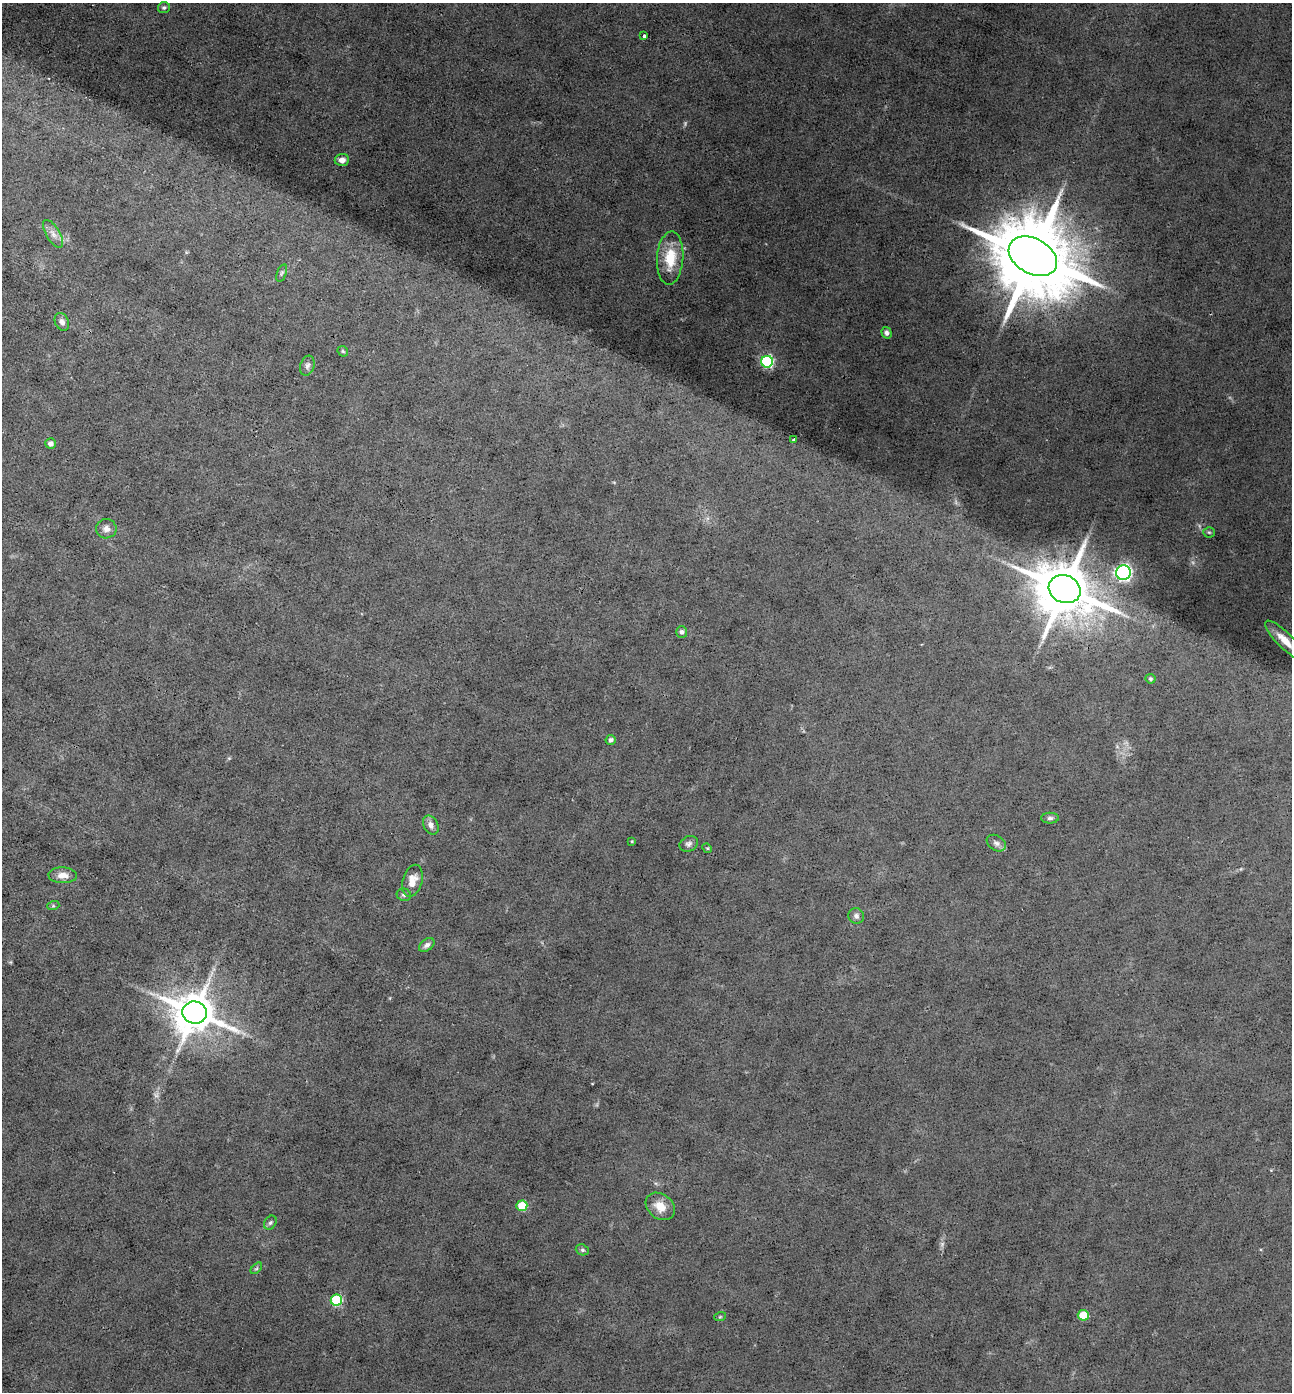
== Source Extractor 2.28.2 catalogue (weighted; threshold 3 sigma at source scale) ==
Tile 11 of 4 x 4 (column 3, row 3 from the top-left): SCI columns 2855-4144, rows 1392-2781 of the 5574 x 5562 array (HDU 1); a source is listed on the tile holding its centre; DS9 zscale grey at full resolution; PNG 1294 x 1394 px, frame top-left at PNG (2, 3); each listed source drawn as its Kron ellipse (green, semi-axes under 4 px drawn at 4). Shown black and unused: <1% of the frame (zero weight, under 3 of 4 exposures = <1% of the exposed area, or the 3 px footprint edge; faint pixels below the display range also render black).
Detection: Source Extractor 2.28.2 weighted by HDU 2 'WHT'; one run over the whole footprint, this tile lists its part. Background 0.0533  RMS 0.0068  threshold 0.0304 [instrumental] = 3 sigma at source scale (4.5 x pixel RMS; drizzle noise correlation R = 1.50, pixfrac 1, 0.05/0.05 arcsec/px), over >= 5 px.
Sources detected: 45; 2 too faint to see at this stretch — neither listed nor drawn; the other 43 listed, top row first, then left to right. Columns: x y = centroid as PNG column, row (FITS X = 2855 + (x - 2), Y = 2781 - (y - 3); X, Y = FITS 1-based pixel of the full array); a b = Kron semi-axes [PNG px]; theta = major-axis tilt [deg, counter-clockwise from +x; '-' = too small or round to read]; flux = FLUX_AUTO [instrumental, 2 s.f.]
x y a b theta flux
164 8 6 5 - 1.4
644 36 3 3 - 2.1
342 160 7 6 - 3.7
53 234 16 7 -58 4.4
1033 256 26 17 -29 12000
670 258 27 13 86 20
282 273 9 4 71 1.3
62 322 9 6 -66 3.1
887 333 6 5 - 2.1
343 351 6 4 -45 0.99
767 362 6 6 - 100
307 366 10 7 73 2.4
793 440 3 2 - 0.77
51 443 5 5 - 3.1
106 529 10 9 - 3.7
1209 532 5 5 - 0.96
1123 572 7 7 - 160
1065 589 16 13 -24 4200
682 632 6 5 - 1.7
1285 640 26 8 -45 11
1150 679 5 4 - 1.2
611 740 5 5 - 1.9
1050 818 9 5 1 1.8
431 825 10 7 -63 3.6
632 841 3 3 - 0.6
996 843 10 7 -34 2.7
689 844 9 7 26 2.2
707 848 5 4 - 0.81
63 875 14 8 -2 5.5
412 881 16 9 74 7.8
404 895 7 6 - 1.4
53 906 6 4 18 0.89
856 916 8 7 - 2.4
427 945 8 5 38 2.5
195 1013 12 11 - 2400
522 1206 5 5 - 23
660 1206 16 12 -39 9.1
270 1223 7 6 - 1.6
582 1250 7 5 -20 1.3
256 1268 7 4 44 1.1
336 1300 5 5 - 69
1083 1315 5 5 - 20
720 1317 6 3 19 0.79
Isophote crosses this tile's border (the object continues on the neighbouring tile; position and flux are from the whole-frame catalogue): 1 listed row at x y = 1285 640